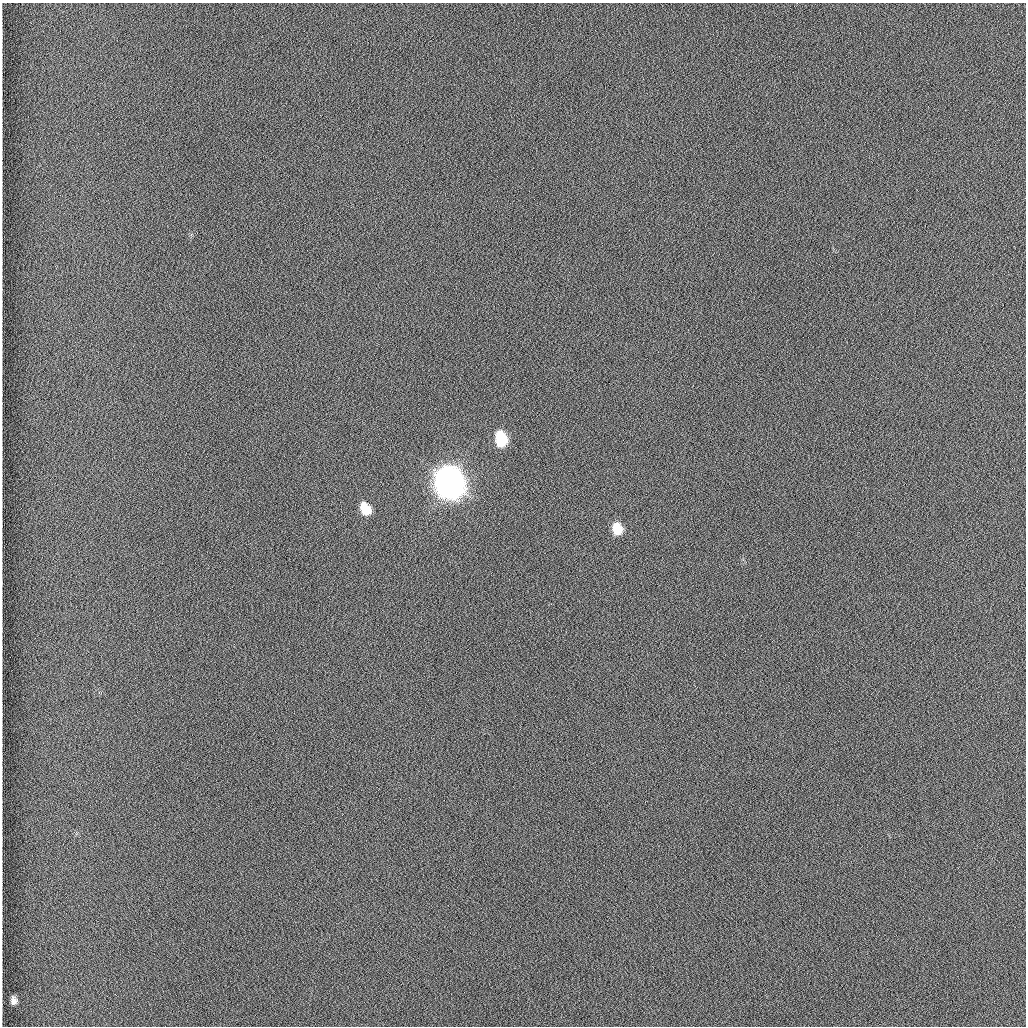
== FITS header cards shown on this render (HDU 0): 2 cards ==
NAXIS1  =                 1024 /fastest changing axis
NAXIS2  =                 1024 /next to fastest changing axis

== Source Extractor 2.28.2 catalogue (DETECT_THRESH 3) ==
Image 1024 x 1024 px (HDU 0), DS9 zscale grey, 1 PNG px = 1 image px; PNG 1028 x 1028 px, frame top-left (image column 1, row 1024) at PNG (2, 3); no overlay
Background 1260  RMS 5.9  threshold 17.8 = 3 sigma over >= 5 px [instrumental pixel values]
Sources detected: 5; all 5 listed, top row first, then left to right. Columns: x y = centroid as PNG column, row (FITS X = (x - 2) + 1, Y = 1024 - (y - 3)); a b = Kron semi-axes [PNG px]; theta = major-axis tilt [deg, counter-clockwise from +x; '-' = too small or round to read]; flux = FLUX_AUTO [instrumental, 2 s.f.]
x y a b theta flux
501 439 11 8 -72 2.2e+04
449 482 13 10 -64 1.0e+06
365 509 12 8 -60 8.7e+03
617 529 10 7 -73 9.0e+03
13 1001 6 5 - 1.9e+03